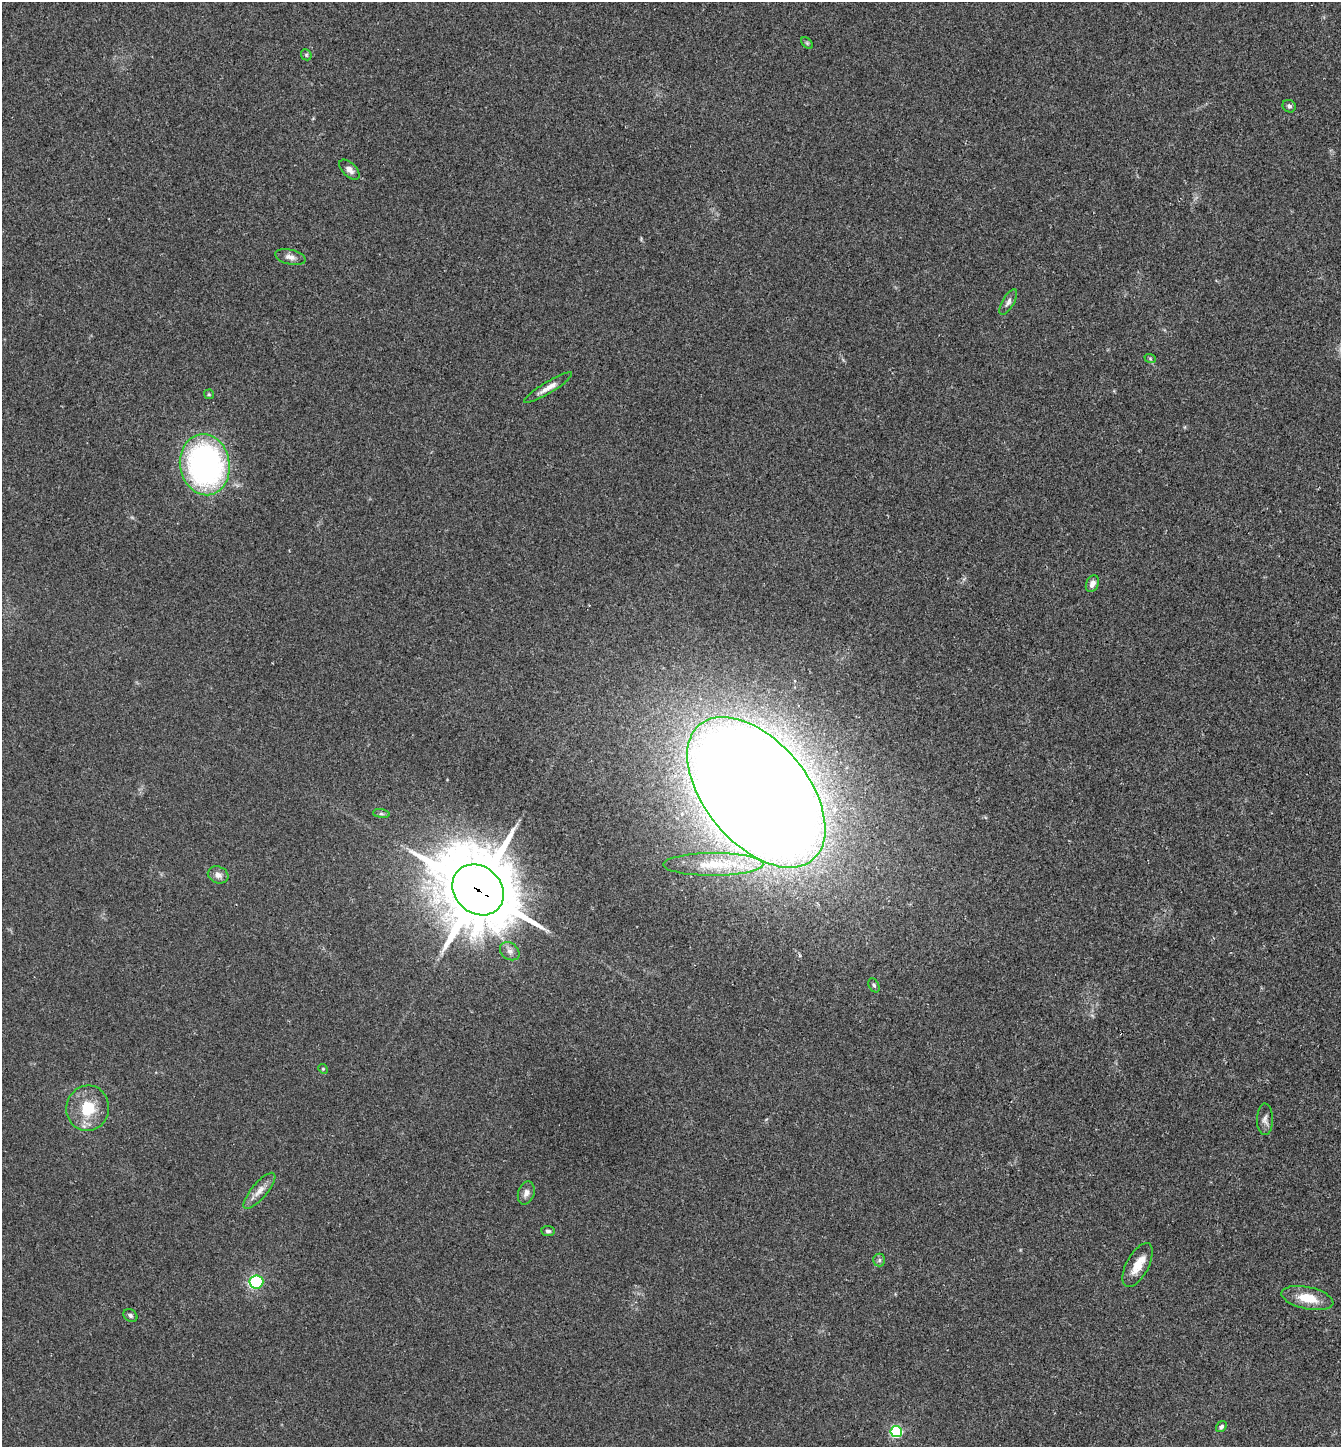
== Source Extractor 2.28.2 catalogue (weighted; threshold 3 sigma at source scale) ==
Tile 6 of 4 x 4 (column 2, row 2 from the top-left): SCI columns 1487-2825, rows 2891-4335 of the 5788 x 5779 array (HDU 1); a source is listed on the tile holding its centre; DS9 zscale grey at full resolution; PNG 1343 x 1449 px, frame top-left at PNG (2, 2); each listed source drawn as its Kron ellipse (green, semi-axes under 4 px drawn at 4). Shown black and unused: <1% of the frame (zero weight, under 2 of 3 exposures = <1% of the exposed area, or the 3 px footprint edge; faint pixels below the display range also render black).
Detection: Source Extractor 2.28.2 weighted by HDU 2 'WHT'; one run over the whole footprint, this tile lists its part. Background 0.057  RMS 0.0088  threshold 0.0396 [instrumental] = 3 sigma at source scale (4.5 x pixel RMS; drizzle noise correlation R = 1.50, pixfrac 1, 0.05/0.05 arcsec/px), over >= 5 px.
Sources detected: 32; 1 inside a brighter listed object's ellipse — not listed separately; the other 31 listed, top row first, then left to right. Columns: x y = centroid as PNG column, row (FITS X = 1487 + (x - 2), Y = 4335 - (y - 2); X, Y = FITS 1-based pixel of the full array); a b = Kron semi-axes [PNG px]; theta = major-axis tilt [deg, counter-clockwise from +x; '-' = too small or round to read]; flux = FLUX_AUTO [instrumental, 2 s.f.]
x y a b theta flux
807 43 7 4 -45 1.3
306 55 6 5 - 1.3
1289 106 7 6 - 2.2
349 170 12 7 -44 4.6
290 257 16 7 -13 5.4
1008 302 14 6 60 3.7
1150 358 6 3 -20 1.1
548 388 28 5 31 7.6
209 394 5 4 - 1.1
205 465 31 25 -80 240
1092 584 9 6 66 4.7
756 792 88 51 -50 4500
381 814 8 4 -8 1.8
713 864 50 11 0 33
218 875 10 8 -21 4.9
478 890 28 23 -43 8400
510 951 11 8 -37 4.3
874 985 7 5 -62 1.6
323 1069 5 4 - 1
88 1108 23 21 77 29
1265 1119 16 8 89 4.5
259 1191 23 7 50 8
526 1193 12 8 72 4.6
548 1231 7 5 -9 2.1
879 1260 6 6 - 2.1
1138 1265 24 11 62 14
256 1282 7 6 - 82
1307 1298 26 11 -12 20
130 1316 8 5 -34 2.4
1221 1427 6 4 55 2
896 1432 5 5 - 110
Overlapping masked pixels (flux is a lower limit): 1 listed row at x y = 478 890